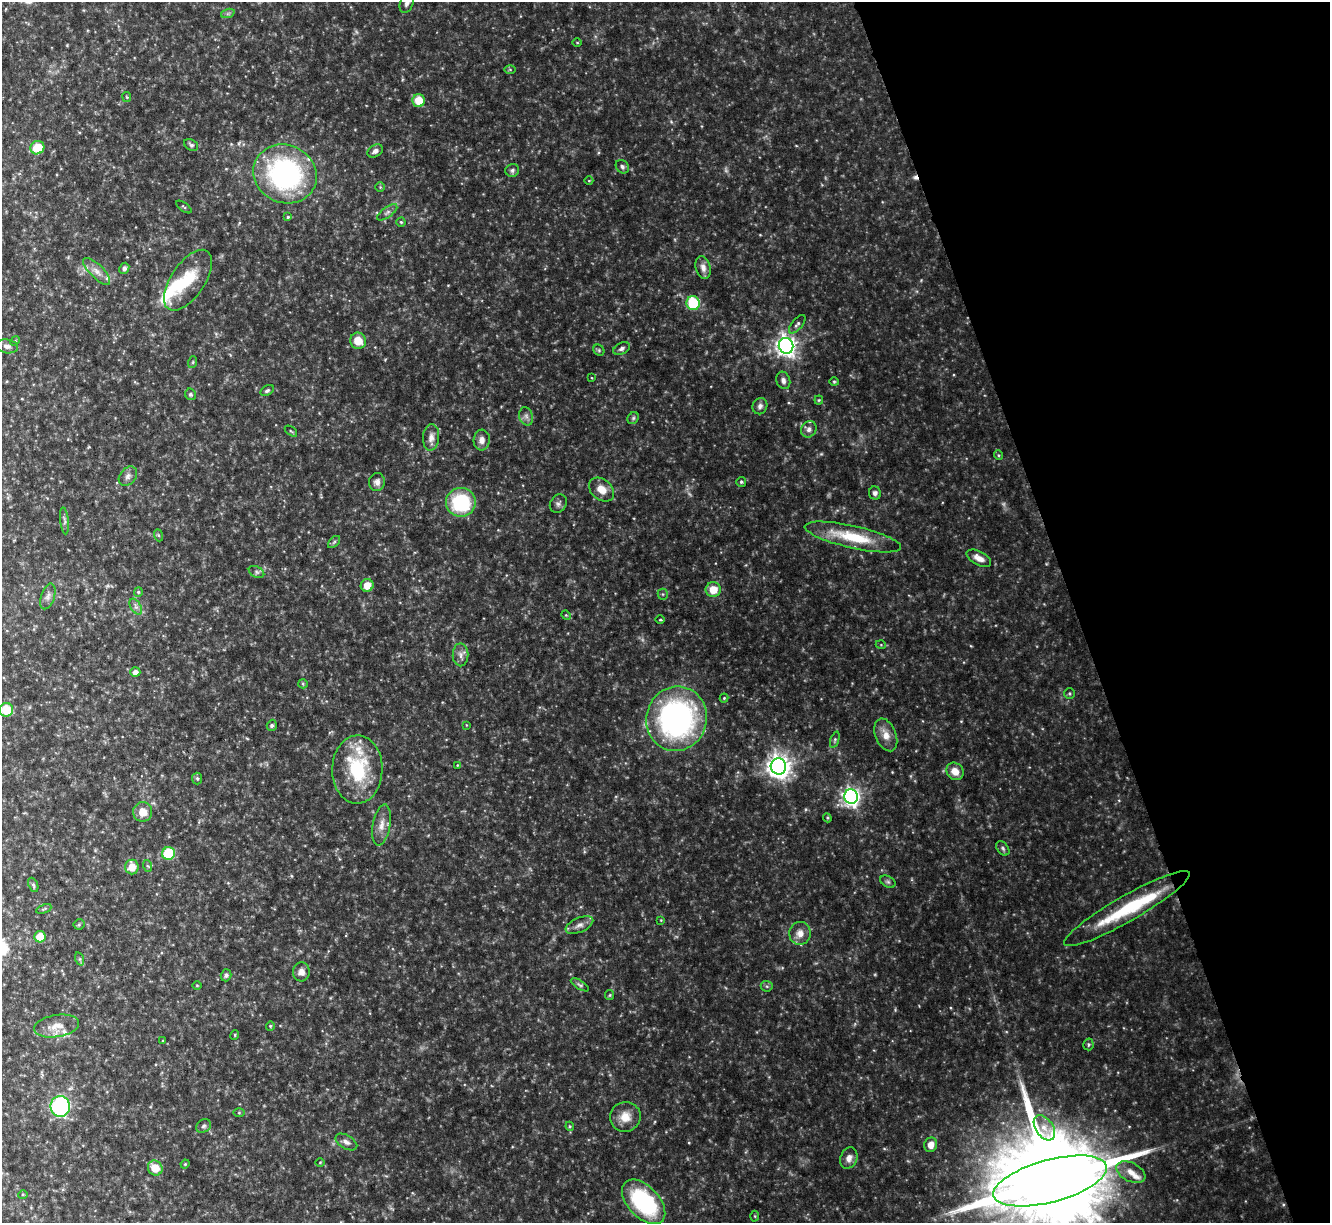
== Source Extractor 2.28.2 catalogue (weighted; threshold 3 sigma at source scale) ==
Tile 12 of 4 x 4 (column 4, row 3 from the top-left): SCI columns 3984-5311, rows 1362-2582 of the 5311 x 5292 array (HDU 1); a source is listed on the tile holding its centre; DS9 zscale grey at full resolution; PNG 1332 x 1225 px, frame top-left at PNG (2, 2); each listed source drawn as its Kron ellipse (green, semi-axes under 4 px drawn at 4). Shown black and unused: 19% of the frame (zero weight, under 4 of 8 exposures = <1% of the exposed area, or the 3 px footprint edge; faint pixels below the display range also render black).
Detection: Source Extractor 2.28.2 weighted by HDU 2 'WHT'; one run over the whole footprint, this tile lists its part. Background 0.0767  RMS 0.0052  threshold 0.0213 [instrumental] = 3 sigma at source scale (4.09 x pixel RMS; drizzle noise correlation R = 1.36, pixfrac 0.8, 0.05/0.05 arcsec/px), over >= 5 px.
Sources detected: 139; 1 too faint to see at this stretch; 1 inside a brighter object's white glare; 1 cosmic-ray / hot-pixel residue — neither listed nor drawn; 7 inside a brighter listed object's ellipse — not listed separately; the other 129 listed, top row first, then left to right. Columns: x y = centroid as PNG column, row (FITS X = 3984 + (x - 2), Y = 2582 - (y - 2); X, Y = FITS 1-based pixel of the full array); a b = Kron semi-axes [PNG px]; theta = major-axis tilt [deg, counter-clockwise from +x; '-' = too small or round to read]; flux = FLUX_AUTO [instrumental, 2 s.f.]
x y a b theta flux
407 2 11 6 68 2.3
228 13 7 4 19 0.92
577 43 5 3 - 0.46
510 69 6 4 -1 0.57
127 97 5 4 - 0.5
419 100 6 6 - 8.7
191 145 7 5 -33 0.99
37 148 7 6 - 12
375 151 8 6 29 1.8
622 167 7 6 - 1.3
512 170 7 6 - 1.3
285 174 32 29 -24 90
589 181 4 3 - 0.35
380 187 5 4 - 0.54
184 207 9 3 -35 0.58
387 212 12 5 36 1.5
288 217 4 4 - 0.65
401 222 4 4 - 0.58
703 267 12 7 -76 3
124 268 6 5 - 1.4
97 271 18 7 -45 3.8
188 280 35 17 56 16
693 303 7 6 - 23
797 324 11 5 51 1.3
15 341 5 4 - 0.53
358 341 8 8 - 7.1
7 346 11 7 -9 2.3
786 346 8 7 - 260
622 349 9 5 27 1.5
599 350 6 5 - 0.78
193 362 6 3 72 0.61
592 378 3 2 - 0.35
783 380 9 6 -69 1.9
834 382 4 4 - 0.57
267 391 7 4 32 1
190 394 6 5 - 0.96
819 400 4 4 - 0.53
760 406 8 7 - 1.7
526 416 9 6 -74 1.9
633 418 6 5 - 0.88
809 429 8 7 - 2.1
291 431 7 3 -37 0.55
431 437 13 8 85 2.9
482 440 10 8 86 3.2
998 455 5 3 - 0.49
128 476 11 8 50 2
377 482 9 8 - 2.2
741 482 5 5 - 0.72
601 490 14 10 -39 5.9
875 493 6 6 - 1.4
461 502 15 14 - 34
558 503 9 8 - 1.6
64 521 13 4 -84 1.4
158 535 6 4 -70 0.65
853 537 49 11 -13 23
334 542 7 4 45 0.84
979 558 13 6 -28 3.7
257 572 8 5 -28 1.2
367 585 6 6 - 6
713 590 7 7 - 7.3
138 592 5 4 - 0.62
663 594 5 5 - 0.69
48 596 13 6 72 2.2
136 607 9 5 -59 1.5
566 615 5 4 - 0.48
660 620 4 3 - 0.58
881 645 5 3 - 0.43
461 655 11 8 -89 2.6
135 672 5 5 - 2.7
303 684 5 4 - 0.57
1069 693 5 5 - 0.78
724 698 4 4 - 0.52
6 710 7 7 - 12
677 719 32 30 71 120
272 725 5 5 - 0.95
466 725 4 2 - 0.34
886 735 17 10 -68 5.2
835 740 8 4 71 0.86
457 765 4 2 - 0.31
778 766 8 7 - 400
357 770 34 25 89 32
955 771 9 8 - 5
197 778 6 5 - 0.77
851 797 7 7 - 200
143 812 10 9 - 5.3
827 818 4 4 - 0.54
382 825 21 8 80 4.7
1003 848 8 5 -51 1.1
168 853 6 6 - 21
148 866 6 4 -69 0.62
132 867 7 7 - 5.9
888 882 8 5 -29 1.1
33 885 7 4 -68 0.89
44 909 8 4 23 0.74
1127 909 72 13 30 33
661 920 4 4 - 0.41
79 924 5 5 - 0.68
579 925 15 7 24 2.8
800 933 11 11 - 4.2
40 937 5 5 - 11
80 959 7 4 -72 0.82
301 972 9 8 - 3
226 975 6 5 - 1.1
197 985 5 3 - 0.42
580 985 10 4 -31 0.98
767 986 6 5 - 0.87
610 995 5 4 - 0.59
57 1026 23 11 9 6
270 1026 4 4 - 0.56
235 1035 5 3 - 0.49
163 1041 3 3 - 0.45
1088 1044 6 5 - 0.74
60 1106 10 9 - 55
239 1113 5 4 - 0.52
625 1117 15 15 - 6.7
204 1126 8 6 35 1.3
570 1126 4 4 - 0.53
1044 1128 14 8 -56 4.3
346 1142 12 6 -30 2.2
931 1145 7 6 - 4.2
849 1158 11 8 68 3.2
320 1162 4 3 - 0.39
185 1164 5 3 - 0.42
155 1168 8 7 - 7.7
1131 1172 16 9 -26 4.5
1050 1181 58 21 15 18000
23 1194 5 3 - 0.47
644 1202 27 15 -47 53
755 1216 5 3 - 0.52
Isophote crosses this tile's border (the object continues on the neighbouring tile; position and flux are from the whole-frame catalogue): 3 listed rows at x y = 407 2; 6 710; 1050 1181